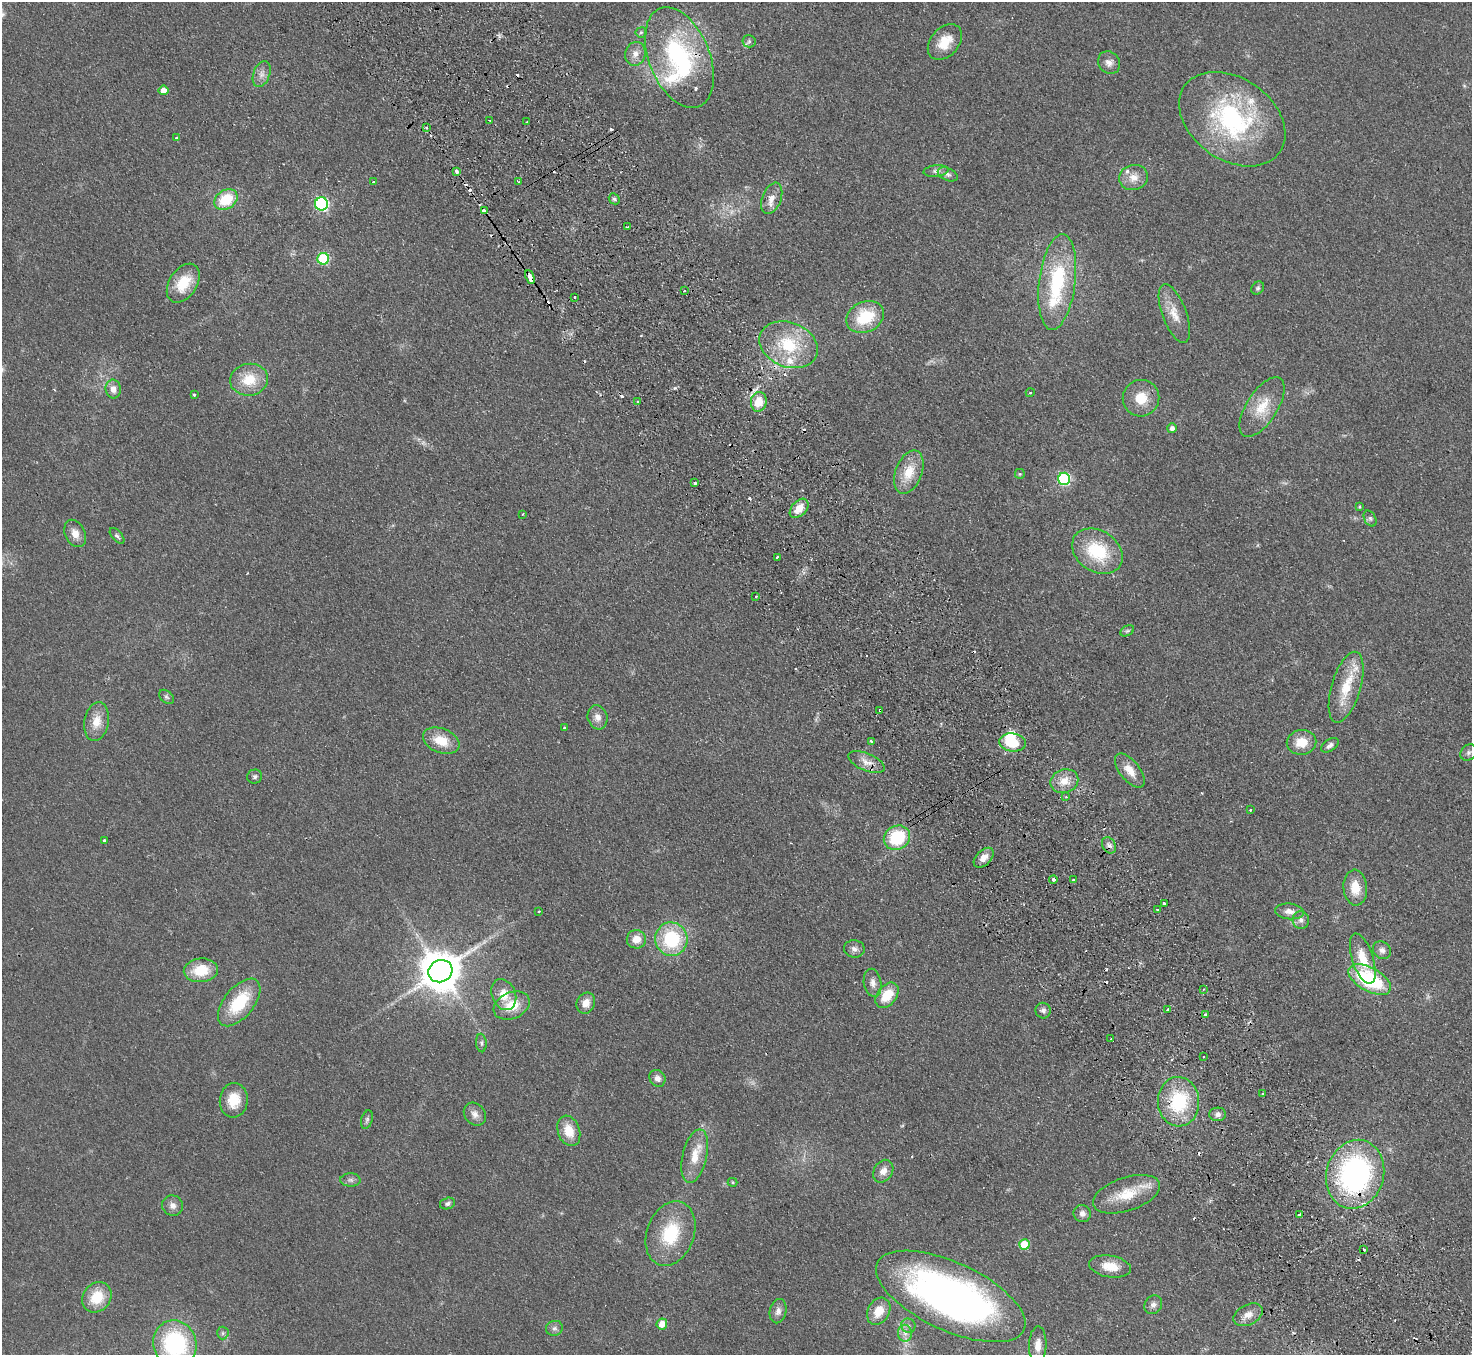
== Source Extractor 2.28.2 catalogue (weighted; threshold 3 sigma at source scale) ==
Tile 6 of 4 x 4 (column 2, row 2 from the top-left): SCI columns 1519-2988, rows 3040-4392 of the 5977 x 5939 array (HDU 1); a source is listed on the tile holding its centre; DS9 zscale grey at full resolution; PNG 1474 x 1357 px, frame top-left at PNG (2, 2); each listed source drawn as its Kron ellipse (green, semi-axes under 4 px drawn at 4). Shown black and unused: <1% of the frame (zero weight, under 2 of 3 exposures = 3% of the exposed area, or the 3 px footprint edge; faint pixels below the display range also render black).
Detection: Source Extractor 2.28.2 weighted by HDU 2 'WHT'; one run over the whole footprint, this tile lists its part. Background 0.061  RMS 0.0089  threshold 0.04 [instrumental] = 3 sigma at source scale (4.5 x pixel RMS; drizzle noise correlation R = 1.50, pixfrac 1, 0.05/0.05 arcsec/px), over >= 5 px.
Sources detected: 175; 3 too faint to see at this stretch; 1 inside a brighter object's white glare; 19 cosmic-ray / hot-pixel residue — neither listed nor drawn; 8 inside a brighter listed object's ellipse — not listed separately; the other 144 listed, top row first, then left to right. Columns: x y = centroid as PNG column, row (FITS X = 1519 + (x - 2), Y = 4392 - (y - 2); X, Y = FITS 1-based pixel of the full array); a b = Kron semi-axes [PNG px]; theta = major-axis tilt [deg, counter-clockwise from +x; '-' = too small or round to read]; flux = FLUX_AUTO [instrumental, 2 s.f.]
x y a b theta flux
641 32 5 5 - 1.4
749 41 6 6 - 2
945 42 20 14 49 18
635 54 12 10 75 7.1
679 57 53 30 -68 130
1109 63 12 10 -47 5.5
262 74 13 8 70 5.7
163 90 5 4 - 7.1
1232 119 58 41 -35 140
490 121 3 2 - 0.77
527 122 3 2 - 1.1
426 128 3 3 - 3.5
176 138 3 3 - 2.3
457 171 4 3 - 6.3
936 171 12 5 6 3.7
948 174 10 6 -24 3.3
1134 177 14 12 14 9.7
373 182 3 3 - 1.1
518 182 3 3 - 1.4
772 198 16 9 69 8.4
614 199 6 5 - 1.6
226 200 12 9 32 29
321 204 6 6 - 140
484 211 4 4 - 6.2
627 227 4 2 - 0.96
323 259 6 6 - 68
530 277 7 3 -68 12
1057 282 48 18 83 77
183 283 21 14 57 23
1258 288 7 5 52 1.8
684 291 2 2 - 1.1
575 297 3 2 - 1.1
1174 314 31 12 -70 15
865 317 19 15 27 38
789 345 30 22 -21 46
249 380 19 16 8 24
113 389 9 7 -85 5.9
1030 393 4 3 - 0.76
194 395 3 3 - 2.4
1141 398 18 18 - 19
638 402 3 3 - 2.1
759 402 10 8 81 17
1262 407 34 15 57 24
1172 428 5 4 - 3.1
909 472 23 13 69 20
1020 474 5 5 - 0.99
1064 479 6 6 - 110
695 483 3 3 - 2.7
1360 507 4 3 - 0.98
799 508 11 7 47 12
522 514 3 3 - 0.74
1370 518 8 5 -63 2.3
75 533 14 10 -65 8
117 536 9 5 -48 2.1
1097 551 27 20 -34 48
777 557 3 3 - 2.9
756 596 3 2 - 1.3
1127 631 7 5 29 1.6
1346 687 36 14 73 28
166 697 8 6 -41 2
880 710 3 3 - 5.6
598 717 12 10 -73 6.5
96 722 19 12 80 13
565 727 4 3 - 1.6
441 741 19 12 -21 18
871 741 3 3 - 3.5
1013 742 13 9 -6 24
1302 742 15 12 10 15
1330 745 10 5 34 3.2
1469 752 9 7 46 2.6
866 762 19 8 -22 8.2
1130 771 20 10 -51 12
255 777 7 7 - 2.4
1064 781 14 11 21 12
1066 797 3 2 - 0.83
1250 810 2 2 - 0.89
897 838 13 11 30 44
104 840 3 3 - 3.3
1109 845 9 6 -56 3.6
984 858 12 7 45 6.6
1053 879 4 3 - 3.5
1073 880 3 3 - 3.1
1355 888 18 12 -85 16
1165 904 4 3 - 2
1158 910 3 3 - 1.7
539 911 3 3 - 1.7
1289 911 14 8 -6 6.6
1301 920 9 8 - 4
636 939 10 9 - 10
671 939 17 16 - 59
854 949 10 8 -7 4.2
1382 950 9 8 - 4.2
1363 959 26 10 -72 18
201 970 17 12 5 25
440 971 12 11 - 2900
1370 980 23 12 -29 74
873 983 14 8 -79 6
1204 989 3 2 - 0.78
504 995 16 12 -67 14
887 995 14 9 52 21
239 1002 28 15 51 42
586 1003 11 9 66 8.5
512 1006 19 13 23 21
1168 1009 3 3 - 3.3
1043 1011 8 7 - 3
1205 1015 3 3 - 11
1111 1039 3 2 - 0.73
481 1043 9 5 -85 2.2
1203 1056 2 2 - 0.91
657 1078 9 7 -57 4.9
1263 1093 3 2 - 1.3
234 1100 17 14 85 19
1178 1102 25 20 -87 57
475 1114 12 10 -52 5.7
1218 1114 8 7 - 3.8
367 1120 9 5 73 2.3
569 1131 16 11 -70 16
695 1156 27 12 77 19
883 1171 12 9 56 6.8
1355 1174 35 28 74 190
350 1180 10 6 0 3
733 1182 5 4 - 1
1127 1194 35 16 18 28
447 1203 8 5 15 2.5
172 1206 11 10 - 5.1
1082 1214 9 8 - 4.5
1299 1214 3 3 - 4.3
670 1234 33 23 69 47
1024 1245 5 5 - 29
1364 1249 3 3 - 3.3
1110 1266 21 10 -10 15
951 1296 81 34 -25 450
97 1297 16 13 52 23
1153 1305 10 8 54 3.9
778 1311 12 8 77 5
879 1311 14 10 59 14
1248 1315 15 10 27 8
662 1324 5 5 - 10
908 1326 7 7 - 2.7
554 1328 8 7 - 2.9
223 1333 6 6 - 1.9
905 1333 8 7 - 4
175 1344 24 21 -68 110
1038 1345 19 9 88 9
Overlapping masked pixels (flux is a lower limit): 6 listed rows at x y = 679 57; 530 277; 789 345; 759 402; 880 710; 1355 1174
Isophote crosses this tile's border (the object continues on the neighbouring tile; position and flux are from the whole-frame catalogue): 1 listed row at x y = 175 1344